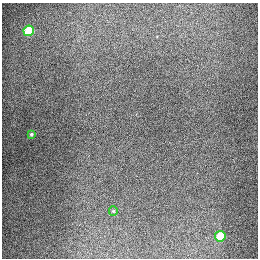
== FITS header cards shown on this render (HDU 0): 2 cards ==
NAXIS1  =                  256
NAXIS2  =                  256

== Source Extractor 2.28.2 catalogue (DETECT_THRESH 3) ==
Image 256 x 256 px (HDU 0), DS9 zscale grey, 1 PNG px = 1 image px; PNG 260 x 260 px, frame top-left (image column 1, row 256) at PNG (2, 3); each listed source drawn as its Kron ellipse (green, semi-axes under 4 px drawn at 4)
Background 1300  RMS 27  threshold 79.8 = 3 sigma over >= 5 px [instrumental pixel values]
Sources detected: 4; all 4 listed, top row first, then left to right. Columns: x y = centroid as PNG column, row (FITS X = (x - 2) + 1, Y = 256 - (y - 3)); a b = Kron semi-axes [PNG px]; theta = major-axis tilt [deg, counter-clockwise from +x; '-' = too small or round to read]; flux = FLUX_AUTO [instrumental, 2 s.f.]
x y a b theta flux
29 31 5 5 - 94000
31 134 4 3 - 2400
113 211 4 4 - 1800
220 236 5 5 - 72000